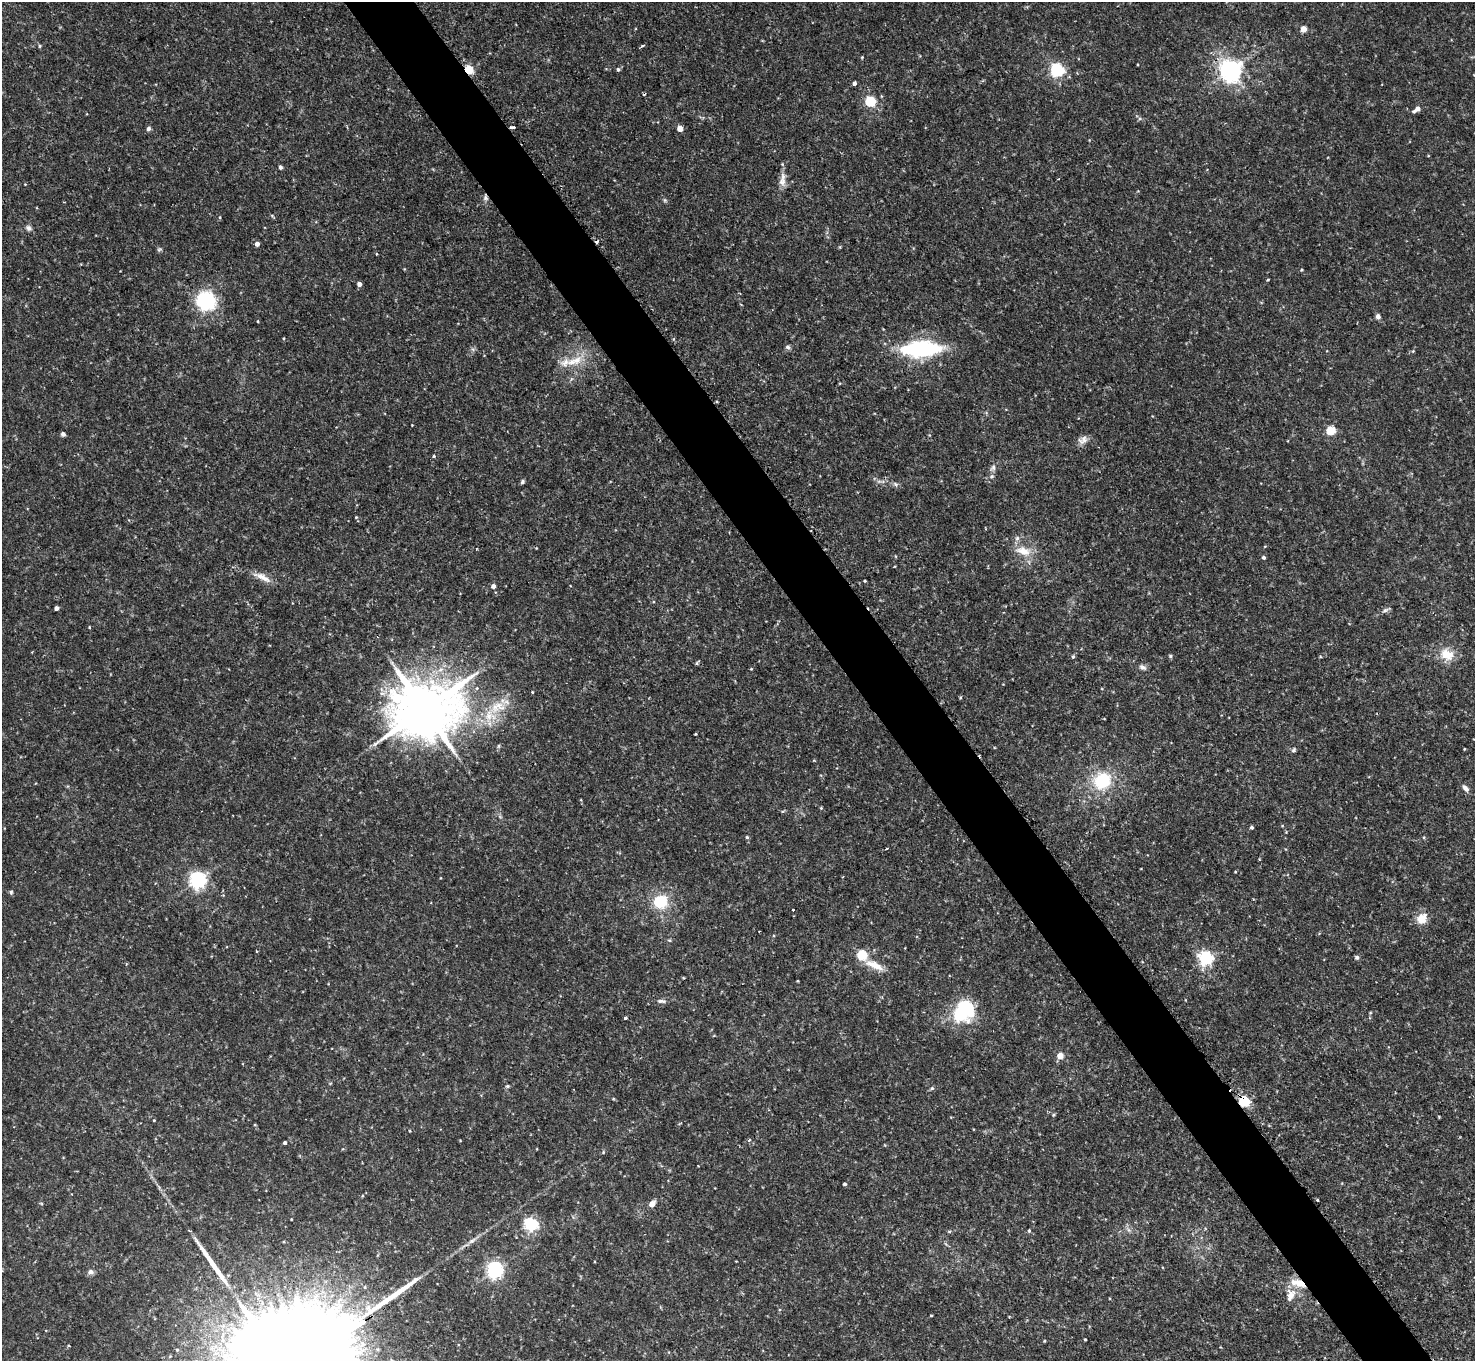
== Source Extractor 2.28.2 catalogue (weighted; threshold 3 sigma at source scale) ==
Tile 6 of 4 x 4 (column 2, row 2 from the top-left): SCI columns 1583-3055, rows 3237-4595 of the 6111 x 6115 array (HDU 1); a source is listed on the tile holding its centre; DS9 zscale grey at full resolution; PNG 1477 x 1363 px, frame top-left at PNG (2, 2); no overlay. Shown black and unused: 5% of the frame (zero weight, under 2 of 3 exposures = <1% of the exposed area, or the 3 px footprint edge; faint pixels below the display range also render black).
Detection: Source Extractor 2.28.2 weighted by HDU 2 'WHT'; one run over the whole footprint, this tile lists its part. Background 0.0889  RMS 0.0077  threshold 0.0348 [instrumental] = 3 sigma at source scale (4.5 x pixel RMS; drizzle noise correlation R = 1.50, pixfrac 1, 0.05/0.05 arcsec/px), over >= 5 px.
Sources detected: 111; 5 cosmic-ray / hot-pixel residue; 1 long thin detection or spike segment (spike, bleed or trail) — not listed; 1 inside a brighter listed object's ellipse — not listed separately; the other 104 listed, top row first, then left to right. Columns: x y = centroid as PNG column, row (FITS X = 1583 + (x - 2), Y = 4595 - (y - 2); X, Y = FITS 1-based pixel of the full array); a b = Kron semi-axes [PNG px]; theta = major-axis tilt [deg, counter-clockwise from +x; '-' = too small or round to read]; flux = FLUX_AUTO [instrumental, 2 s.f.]
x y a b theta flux
1304 29 4 4 - 11
862 57 4 4 - 0.62
618 69 5 4 - 1.5
469 70 5 4 - 43
1057 70 6 6 - 150
1231 70 7 7 - 570
854 83 4 3 - 4.4
870 101 5 5 - 60
1417 109 8 5 34 5.3
513 127 5 3 - 2.5
148 129 5 5 - 2.4
680 129 4 4 - 8.6
280 167 5 4 - 1.9
782 180 21 8 83 6.4
485 198 7 7 - 2.2
665 200 6 4 72 0.96
28 228 8 7 - 2.4
257 244 4 4 - 3.5
159 249 6 4 19 1.1
376 254 4 2 - 0.63
1301 270 4 3 - 0.66
1268 280 4 3 - 0.66
359 284 4 4 - 3.3
206 301 22 20 -33 48
1378 317 6 5 - 2.7
258 321 4 2 - 0.56
788 347 7 5 -4 1.7
921 349 33 13 3 98
576 360 15 12 41 12
1331 431 5 5 - 37
63 434 4 4 - 2.7
1083 440 14 9 33 4.9
434 456 4 3 - 1.2
993 468 9 6 57 2.6
992 476 5 5 - 1.3
522 482 5 4 - 1.4
895 484 8 5 -44 1.9
356 517 4 4 - 0.71
1023 551 21 11 -16 12
1264 557 4 4 - 1.5
262 577 27 7 -26 7.8
865 581 3 2 - 0.7
493 586 5 4 - 3.2
56 608 4 4 - 2.9
1385 610 9 5 25 2.1
89 627 4 3 - 0.64
1447 654 20 15 -21 13
1170 656 5 4 - 1.1
1073 657 5 4 - 1.2
696 663 5 3 - 0.96
1143 667 10 6 -29 2.6
751 669 4 3 - 0.62
532 692 4 3 - 0.53
499 705 20 11 -33 12
424 710 19 15 21 6000
489 715 18 11 88 14
696 734 4 3 - 0.6
499 746 6 4 89 1
1294 750 7 5 43 1.4
1102 781 20 18 35 37
1465 788 11 6 -50 2.9
821 808 5 4 - 0.74
1252 827 4 4 - 1.4
747 837 4 4 - 1
887 848 3 3 - 1.6
1235 872 4 3 - 0.59
198 880 6 6 - 270
11 892 6 4 -89 1.2
660 902 14 13 - 29
793 909 3 3 - 1.8
1422 918 15 12 51 8.7
669 940 5 3 - 0.84
862 955 5 5 - 48
1356 957 6 5 - 1.4
1206 958 6 6 - 160
874 965 27 9 -24 11
798 981 3 2 - 0.63
661 1001 11 5 -7 2.2
964 1010 26 19 50 50
625 1018 4 3 - 4.3
1060 1056 7 7 - 5.4
507 1086 5 4 - 1.1
932 1088 6 5 - 1.1
1244 1102 5 5 - 78
154 1120 3 3 - 0.55
749 1140 5 4 - 1.2
285 1143 3 3 - 1.6
603 1152 5 5 - 0.94
845 1184 4 3 - 1.5
1317 1200 3 2 - 1.2
652 1204 5 4 - 8.6
291 1219 3 2 - 0.46
531 1224 17 15 -28 22
949 1231 6 3 -18 0.83
1029 1231 4 4 - 1
495 1270 6 6 - 280
91 1272 7 6 - 2.5
1298 1283 22 9 -16 11
1290 1295 18 11 69 8.3
931 1316 4 2 - 0.66
349 1330 19 3 33 3500
1085 1339 3 2 - 0.73
1044 1341 4 3 - 0.6
177 1350 5 4 - 0.99
Overlapping masked pixels (flux is a lower limit): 6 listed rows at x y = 469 70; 513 127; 485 198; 1244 1102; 1298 1283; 349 1330